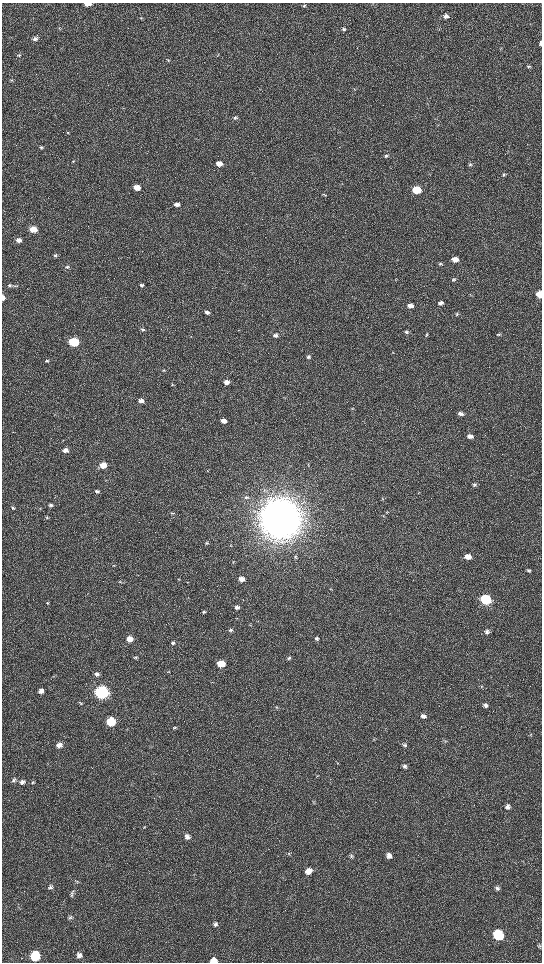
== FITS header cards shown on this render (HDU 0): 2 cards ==
NAXIS1  =                 1080 / length of data axis 1
NAXIS2  =                 1920 / length of data axis 2

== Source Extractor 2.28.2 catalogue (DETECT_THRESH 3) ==
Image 1080 x 1920 px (HDU 0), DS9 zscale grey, zoomed out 1/2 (1 PNG px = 2 x 2 image px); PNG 544 x 964 px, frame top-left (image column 1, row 1919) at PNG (2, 3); no overlay
Background 517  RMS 35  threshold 106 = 3 sigma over >= 5 px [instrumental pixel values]
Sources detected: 151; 2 cannot appear on this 1/2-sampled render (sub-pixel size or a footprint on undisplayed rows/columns) and are not listed; the other 149 listed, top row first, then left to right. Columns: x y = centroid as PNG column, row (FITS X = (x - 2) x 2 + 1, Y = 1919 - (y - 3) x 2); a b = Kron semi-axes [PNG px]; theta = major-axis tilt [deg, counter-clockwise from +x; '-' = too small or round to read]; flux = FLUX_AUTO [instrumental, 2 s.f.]
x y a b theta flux
87 3 5 3 - 1.4e+05
304 6 5 4 - 8.7e+03
446 16 6 5 - 2.9e+04
141 18 3 3 - 5.0e+03
343 29 5 4 - 1.4e+04
35 39 7 5 34 2.1e+04
541 43 5 3 - 2.4e+04
501 49 4 3 - 5.9e+03
19 55 5 4 - 1.0e+04
218 55 4 2 - 3.9e+03
168 60 4 3 - 5.9e+03
529 66 5 4 - 1.2e+04
11 80 4 3 - 6.7e+03
235 118 5 4 - 1.5e+04
438 125 3 2 - 4.1e+03
67 133 4 3 - 6.2e+03
41 147 4 4 - 1.1e+04
386 156 5 4 - 1.4e+04
73 161 4 3 - 6.9e+03
219 164 5 4 - 6.2e+04
470 164 5 4 - 1.3e+04
504 174 5 4 - 9.8e+03
137 187 5 4 - 1.0e+05
417 190 5 4 - 3.3e+05
324 195 5 3 - 6.8e+03
177 204 5 4 - 3.4e+04
33 229 5 4 - 1.5e+05
19 240 6 4 -11 3.3e+04
55 255 5 4 - 1.4e+04
455 259 5 4 - 6.5e+04
440 264 5 4 - 9.7e+03
67 267 5 4 - 1.1e+04
397 280 4 1 - 3.0e+03
454 280 4 3 - 9.2e+03
10 285 5 4 - 1.5e+04
142 285 4 4 - 1.3e+04
15 286 5 3 - 9.4e+03
540 294 4 4 - 2.6e+05
471 295 4 3 - 5.3e+03
3 297 4 2 - 4.1e+04
441 303 5 4 - 2.5e+04
410 306 6 4 -5 4.2e+04
207 312 5 4 - 2.8e+04
457 314 4 4 - 1.1e+04
143 329 5 4 - 9.8e+03
406 332 5 4 - 1.2e+04
499 334 5 4 - 1.1e+04
275 335 5 4 - 2.5e+04
427 335 4 4 - 8.9e+03
191 336 3 2 - 4.0e+03
74 342 5 4 - 8.9e+05
393 353 4 3 - 5.4e+03
308 357 5 4 - 1.4e+04
47 361 5 3 - 1.1e+04
164 370 4 4 - 8.0e+03
227 382 5 4 - 3.5e+04
172 384 4 2 - 3.6e+03
285 398 3 3 - 5.4e+03
141 400 5 4 - 3.4e+04
352 408 3 2 - 4.1e+03
461 414 5 4 - 3.0e+04
224 421 5 4 - 5.1e+04
470 436 6 4 -13 3.3e+04
65 450 5 4 - 4.3e+04
308 464 4 2 - 3.6e+03
103 465 5 4 - 1.3e+05
207 470 3 2 - 4.3e+03
475 485 5 4 - 1.2e+04
97 491 5 4 - 1.5e+04
418 493 3 2 - 3.8e+03
246 497 5 3 - 9.4e+03
382 499 4 2 - 4.0e+03
50 505 5 4 - 1.4e+04
13 508 5 4 - 1.1e+04
40 508 3 2 - 4.3e+03
387 512 3 3 - 5.1e+03
172 513 5 3 - 9.8e+03
383 516 3 3 - 5.1e+03
47 517 4 4 - 1.0e+04
280 519 15 14 - 2.5e+07
207 543 5 3 - 9.3e+03
230 546 3 2 - 3.1e+03
468 556 5 4 - 6.5e+04
295 557 4 4 - 8.2e+03
233 562 4 3 - 6.4e+03
113 565 4 3 - 6.1e+03
528 570 6 4 -4 1.2e+04
179 579 4 2 - 5.4e+03
241 579 4 4 - 6.3e+04
120 582 4 3 - 6.7e+03
187 582 3 2 - 4.2e+03
331 589 4 3 - 4.9e+03
486 599 6 5 - 8.8e+05
48 603 4 3 - 5.7e+03
237 607 5 4 - 2.4e+04
204 612 4 3 - 1.1e+04
237 618 4 2 - 5.1e+03
258 621 4 3 - 4.4e+03
250 625 3 2 - 3.9e+03
231 630 5 4 - 1.4e+04
487 632 5 4 - 1.9e+04
317 638 5 5 - 1.8e+04
130 639 5 4 - 8.1e+04
173 643 5 4 - 1.4e+04
136 657 5 3 - 9.7e+03
289 658 5 4 - 1.2e+04
221 664 5 4 - 2.0e+05
168 672 3 3 - 5.4e+03
97 674 6 5 - 2.1e+04
481 687 5 4 - 8.4e+03
41 691 5 5 - 3.3e+04
102 692 6 5 - 3.5e+06
80 703 4 4 - 7.7e+03
485 705 6 4 -30 2.1e+04
423 716 5 4 - 2.3e+04
111 722 5 5 - 4.4e+05
174 728 4 3 - 9.7e+03
127 729 3 2 - 3.8e+03
531 734 3 3 - 4.7e+03
374 739 4 2 - 4.8e+03
444 740 6 3 -41 7.5e+03
59 745 6 5 - 4.1e+04
404 745 5 4 - 1.3e+04
405 766 5 5 - 1.9e+04
92 768 2 1 - 1.3e+03
317 776 3 3 - 5.1e+03
14 780 5 5 - 1.6e+04
22 782 7 6 - 2.8e+04
32 782 5 4 - 1.1e+04
314 802 4 3 - 6.8e+03
508 806 6 5 - 2.4e+04
144 827 3 2 - 4.0e+03
187 837 6 6 - 3.0e+04
289 854 3 2 - 5.4e+03
351 856 5 5 - 1.2e+04
389 856 6 5 - 3.5e+04
308 871 7 6 - 6.1e+04
77 881 5 3 - 7.9e+03
50 887 6 5 - 2.1e+04
497 888 7 5 -67 2.0e+04
73 891 4 3 - 8.0e+03
71 895 5 4 - 1.1e+04
70 917 7 4 82 1.5e+04
215 924 6 5 - 2.0e+04
498 935 7 6 - 5.8e+05
540 945 5 4 - 9.7e+03
79 955 6 5 - 2.8e+04
35 956 6 6 - 4.5e+05
213 961 5 4 - 6.9e+04
At the frame edge (FLAGS 8, measured only in part): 5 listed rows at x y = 87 3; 541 43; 540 294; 3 297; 213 961
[2 sub-pixel or undisplayed-footprint detections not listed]